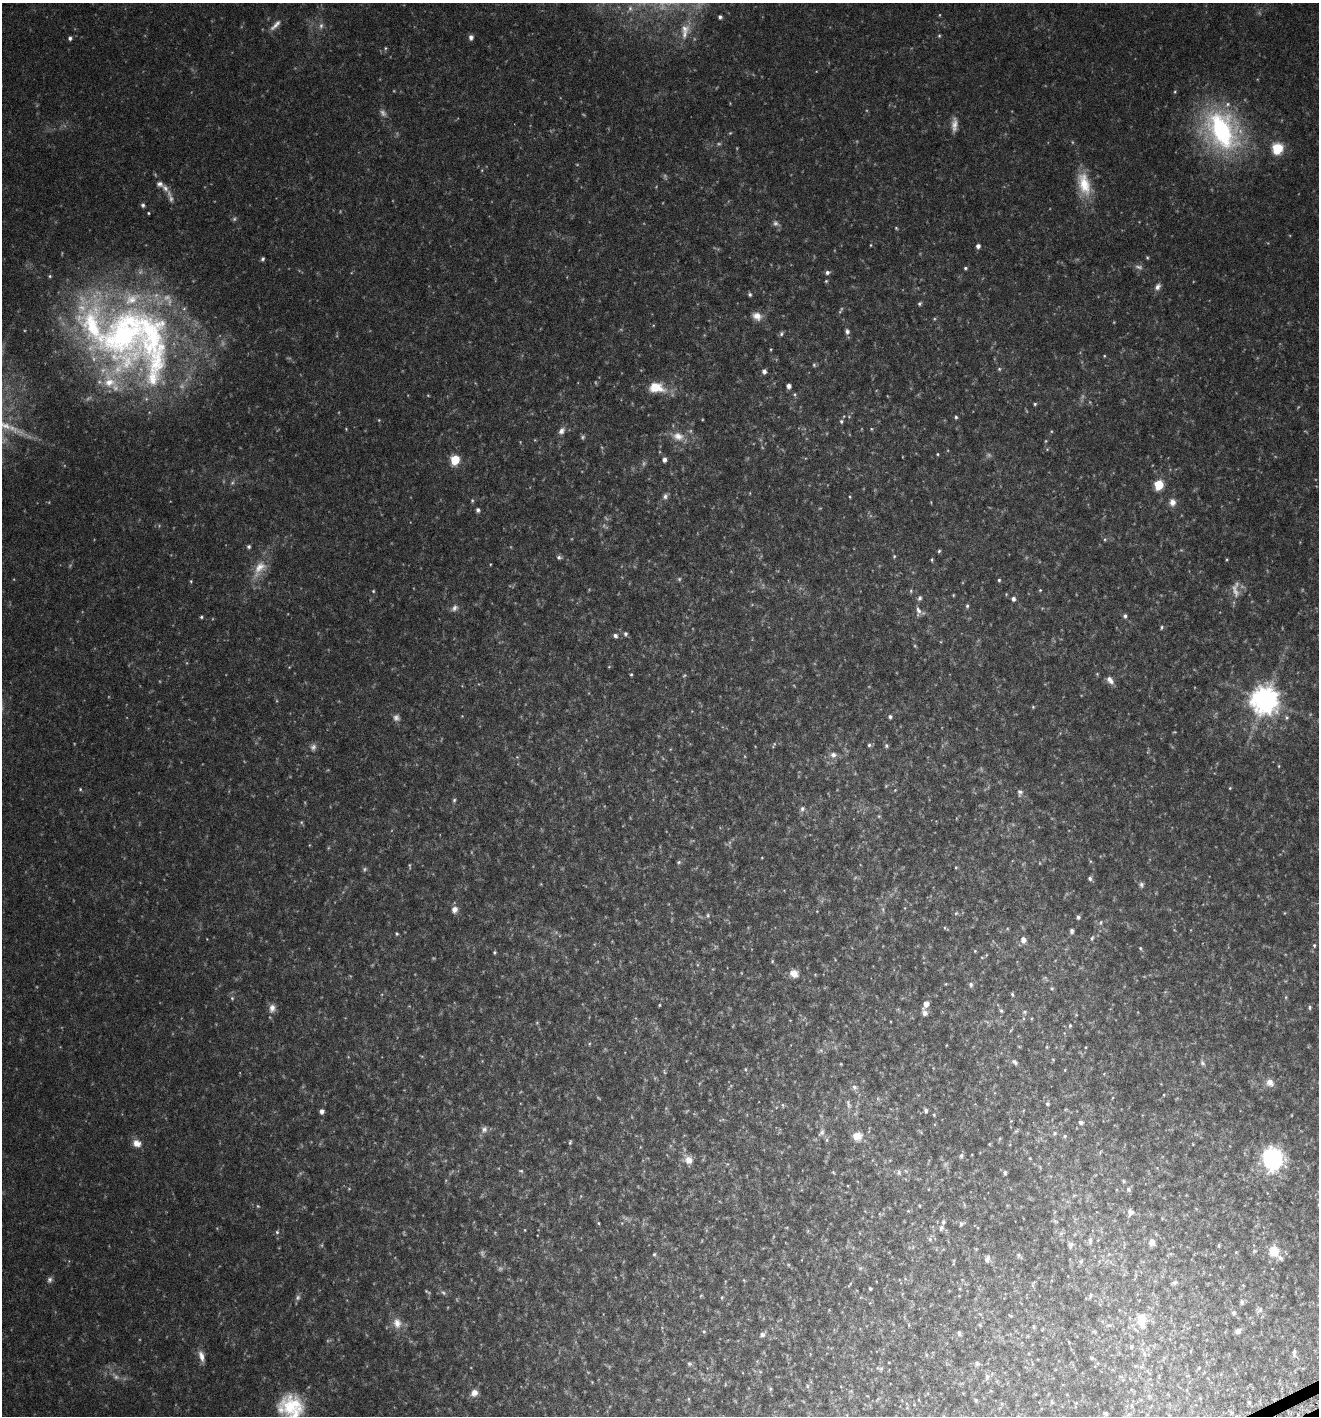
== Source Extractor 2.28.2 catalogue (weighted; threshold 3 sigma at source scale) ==
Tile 6 of 4 x 4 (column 2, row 2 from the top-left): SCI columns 1517-2833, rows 2867-4280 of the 5596 x 5729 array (HDU 1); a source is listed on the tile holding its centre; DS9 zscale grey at full resolution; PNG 1321 x 1418 px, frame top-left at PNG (2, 3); no overlay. Shown black and unused: <1% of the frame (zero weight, under 3 of 6 exposures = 3% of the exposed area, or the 3 px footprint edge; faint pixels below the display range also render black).
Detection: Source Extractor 2.28.2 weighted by HDU 2 'WHT'; one run over the whole footprint, this tile lists its part. Background 0.0408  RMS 0.0042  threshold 0.017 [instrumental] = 3 sigma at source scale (4.09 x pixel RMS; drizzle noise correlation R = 1.36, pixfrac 0.8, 0.0396/0.0396 arcsec/px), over >= 5 px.
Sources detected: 374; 84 too faint to see at this stretch — not listed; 11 inside a brighter listed object's ellipse — not listed separately; the other 279 listed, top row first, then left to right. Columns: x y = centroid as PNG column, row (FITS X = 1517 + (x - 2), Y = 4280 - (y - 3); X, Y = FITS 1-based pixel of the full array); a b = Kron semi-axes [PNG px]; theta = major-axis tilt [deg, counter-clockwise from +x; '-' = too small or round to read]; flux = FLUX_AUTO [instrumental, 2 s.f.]
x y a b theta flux
720 17 4 4 - 0.94
275 25 19 6 45 2.5
321 26 10 6 82 1.5
685 29 17 13 11 4.9
939 36 5 4 - 0.53
471 37 6 5 - 1.5
70 38 5 5 - 0.99
385 48 5 4 - 0.47
1221 130 49 37 -56 76
1277 148 6 6 - 37
482 170 5 3 - 0.31
1084 184 33 17 -75 13
165 188 10 8 -60 1.8
143 205 6 5 - 0.83
148 213 4 3 - 0.39
896 228 5 4 - 0.46
871 245 4 4 - 0.35
978 246 5 4 - 1.5
1147 258 5 4 - 0.47
263 259 4 4 - 0.78
965 268 5 4 - 0.62
827 272 6 5 - 1.2
50 276 5 4 - 0.51
826 281 4 4 - 0.44
1158 287 10 7 65 1.8
750 294 5 4 - 0.74
919 304 5 4 - 0.67
757 316 12 9 -26 3.3
847 331 6 5 - 1.3
125 333 92 56 77 150
781 334 7 5 51 0.8
771 349 4 3 - 0.33
1104 356 4 4 - 0.34
814 365 6 5 - 0.62
999 369 5 5 - 0.62
764 371 5 5 - 1.5
789 386 4 4 - 1.9
656 387 21 13 -8 9
794 394 6 6 - 0.63
1035 404 4 4 - 0.53
849 417 5 5 - 0.55
956 417 5 4 - 0.64
379 420 4 4 - 0.37
841 421 6 5 - 0.8
346 429 4 3 - 0.31
871 429 5 4 - 0.4
562 431 11 8 60 2.1
1051 431 5 3 - 0.34
678 436 19 12 -12 5.6
583 437 7 6 - 0.77
1046 441 4 4 - 0.38
937 454 4 3 - 0.35
455 460 6 5 - 23
664 460 5 4 - 1.6
232 483 7 5 54 0.84
1159 485 6 5 - 23
665 496 8 7 - 1.3
850 497 3 3 - 0.33
1172 502 10 9 - 2.7
478 510 5 4 - 1.2
1105 539 5 5 - 0.52
249 547 5 5 - 0.84
939 551 5 4 - 0.55
894 556 5 4 - 0.5
559 557 6 5 - 0.94
932 560 5 4 - 0.43
490 564 4 3 - 0.27
259 569 31 15 57 8.4
999 580 4 4 - 0.54
191 581 5 3 - 0.42
1040 590 5 4 - 0.42
373 591 5 5 - 0.48
911 591 6 4 72 0.54
953 595 3 3 - 0.34
1013 599 5 5 - 1.3
967 606 6 4 -87 0.72
454 608 11 8 44 1.8
918 611 15 8 -78 2.2
1125 616 5 5 - 1
201 617 4 4 - 0.56
1162 627 6 5 - 0.61
625 634 6 5 - 0.98
615 636 6 5 - 1.3
915 646 6 4 -45 0.44
609 667 5 3 - 0.32
631 674 4 3 - 0.49
1110 680 11 7 -52 2.3
1265 700 9 9 - 560
1033 707 4 4 - 0.42
462 716 4 4 - 0.26
890 717 5 5 - 0.87
1286 717 7 6 - 0.86
396 718 9 9 - 1.6
1174 732 4 3 - 0.34
869 745 5 5 - 0.77
886 746 6 5 - 0.79
313 747 11 8 79 1.7
833 755 9 8 - 2
517 757 5 4 - 0.43
1279 766 4 4 - 0.36
1230 788 4 4 - 0.37
80 789 5 4 - 0.46
895 790 5 3 - 0.35
1020 792 10 7 82 1.6
802 809 8 6 79 1.3
879 816 5 4 - 0.45
301 822 6 5 - 0.52
762 858 3 2 - 0.25
1090 861 6 4 -71 0.46
679 862 6 5 - 0.63
410 866 7 3 -87 0.45
956 867 4 4 - 0.39
1090 878 6 5 - 1
1141 885 7 6 - 1
883 909 9 4 -82 0.86
454 910 9 7 73 2.3
956 913 6 4 43 0.56
1284 913 5 3 - 0.3
708 915 7 5 78 0.81
1078 917 5 4 - 0.95
1101 922 7 6 - 0.85
944 928 4 3 - 0.29
1072 931 6 4 88 1.2
397 934 4 4 - 0.51
1092 938 7 5 70 0.73
1023 940 7 6 - 2.5
1314 945 6 4 -77 0.6
1140 948 7 5 -43 0.64
975 951 4 4 - 0.35
494 952 4 4 - 0.48
986 955 6 3 71 0.32
982 957 5 3 - 0.36
772 961 5 4 - 0.42
794 973 10 8 -29 3.7
1045 978 6 4 0 0.57
946 984 3 3 - 0.31
971 985 7 5 -81 1
1052 988 6 5 - 0.59
1012 994 6 4 -73 0.57
1286 997 5 5 - 0.49
232 998 6 5 - 0.69
926 1004 6 5 - 3.6
659 1005 3 3 - 0.36
1310 1007 6 5 - 0.77
272 1008 12 9 77 2.5
1001 1011 6 6 - 0.84
1025 1012 7 6 - 1
925 1013 8 6 -63 1.5
987 1022 8 3 -19 0.7
1070 1025 6 4 88 0.59
1011 1030 8 3 59 0.49
589 1044 5 5 - 0.48
1019 1046 6 3 -20 0.34
1047 1047 5 4 - 0.39
1086 1047 3 3 - 0.3
821 1050 8 6 8 1
1053 1060 5 5 - 0.38
1015 1062 10 7 -42 1.2
1202 1063 10 6 -69 1.1
745 1069 5 4 - 0.44
1065 1070 4 4 - 0.31
1270 1083 11 10 - 2.7
854 1087 8 7 - 1.6
1164 1095 4 3 - 0.32
1112 1098 5 3 - 0.27
878 1099 6 4 -72 0.61
848 1104 15 6 -76 2
1047 1104 4 4 - 0.69
783 1105 6 4 -81 0.53
926 1110 6 5 - 1.1
322 1111 5 4 - 1.8
934 1115 5 4 - 0.44
1080 1122 6 5 - 0.96
484 1129 10 8 59 1.7
1016 1131 7 4 44 0.54
821 1132 13 8 60 1.9
921 1132 7 3 -46 0.44
1055 1133 6 5 - 0.75
857 1136 13 12 - 4.7
1065 1136 6 5 - 0.7
1000 1138 6 3 59 0.39
827 1140 7 5 83 0.7
570 1142 6 3 74 0.5
137 1143 11 9 -26 3.1
989 1144 3 3 - 0.3
1100 1152 7 4 47 0.51
961 1156 6 5 - 0.9
1030 1158 4 4 - 0.3
1272 1159 19 17 -77 49
688 1160 13 10 -38 3.2
727 1164 5 4 - 0.39
833 1172 5 4 - 0.4
899 1172 10 8 84 1.5
1005 1173 5 4 - 0.84
1123 1181 6 4 -29 0.53
1128 1189 8 6 -58 1.1
1074 1195 6 4 19 0.53
581 1196 5 3 - 0.35
919 1206 5 5 - 0.42
908 1211 5 5 - 0.47
1130 1212 10 9 - 1.7
1055 1221 8 5 -20 0.64
598 1223 4 4 - 0.43
961 1224 8 6 45 0.95
941 1228 7 6 - 1.1
525 1230 4 3 - 0.25
277 1232 6 5 - 0.68
1061 1233 7 4 19 0.73
930 1239 7 6 - 0.99
1090 1240 9 5 -89 1.1
1152 1242 8 7 - 2
1070 1245 9 6 82 1.2
1219 1245 5 4 - 0.48
976 1249 4 4 - 0.37
1254 1251 7 5 16 0.72
1274 1251 15 14 - 6.2
1236 1252 4 4 - 0.35
654 1254 5 4 - 0.52
1109 1254 5 4 - 0.38
1019 1255 10 5 -40 0.85
987 1259 10 7 81 1.5
1081 1261 7 6 - 0.77
953 1264 6 3 -74 0.38
860 1268 7 5 21 0.71
50 1280 9 7 65 1.2
744 1280 6 3 -20 0.35
1174 1283 8 5 19 0.86
850 1284 8 3 51 0.45
1243 1285 4 3 - 0.3
870 1288 3 3 - 0.61
701 1296 6 3 3 0.37
1090 1296 7 4 69 0.66
722 1297 6 4 88 0.55
1242 1302 8 5 -79 0.83
1259 1310 11 8 38 1.4
1234 1313 6 5 - 0.92
980 1314 6 3 -18 0.39
1011 1316 5 3 - 0.36
1142 1319 7 5 -85 20
397 1323 16 13 -75 4.6
909 1325 6 3 -72 0.38
980 1325 5 4 - 0.41
1109 1325 9 5 6 0.94
1033 1327 7 3 -90 0.46
704 1331 5 4 - 0.55
1238 1331 7 6 - 1.6
1094 1332 7 4 -20 0.53
959 1333 6 5 - 0.93
762 1334 7 5 26 1.3
1069 1342 4 3 - 0.32
1131 1346 7 7 - 0.99
1294 1353 13 6 -87 1.4
1144 1354 9 6 -74 1.5
926 1355 6 4 -88 0.43
201 1356 16 7 -71 2.9
1091 1358 6 5 - 0.61
977 1363 7 6 - 0.87
689 1364 6 6 - 0.75
1135 1366 5 4 - 0.45
1141 1367 7 5 44 0.78
1199 1368 4 3 - 0.42
881 1369 7 6 - 0.79
760 1371 6 3 -20 0.44
1120 1376 6 3 -19 0.47
987 1377 10 6 85 1.3
592 1382 4 4 - 0.29
807 1386 6 4 -90 0.58
770 1389 5 5 - 0.53
474 1393 10 8 44 2.7
1149 1396 6 6 - 0.76
1200 1398 4 4 - 0.34
976 1400 4 4 - 0.54
1052 1402 6 4 -73 0.41
1249 1402 5 4 - 0.55
291 1406 31 24 16 20
1132 1406 6 4 -71 0.46
1231 1412 6 3 -19 0.53
1106 1413 4 3 - 0.74
1129 1414 5 5 - 0.62
Isophote crosses this tile's border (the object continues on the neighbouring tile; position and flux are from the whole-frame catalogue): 1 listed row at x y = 291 1406
Unlisted compact peaks at least as high as the median listed source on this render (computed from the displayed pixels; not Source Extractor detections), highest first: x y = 1227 560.